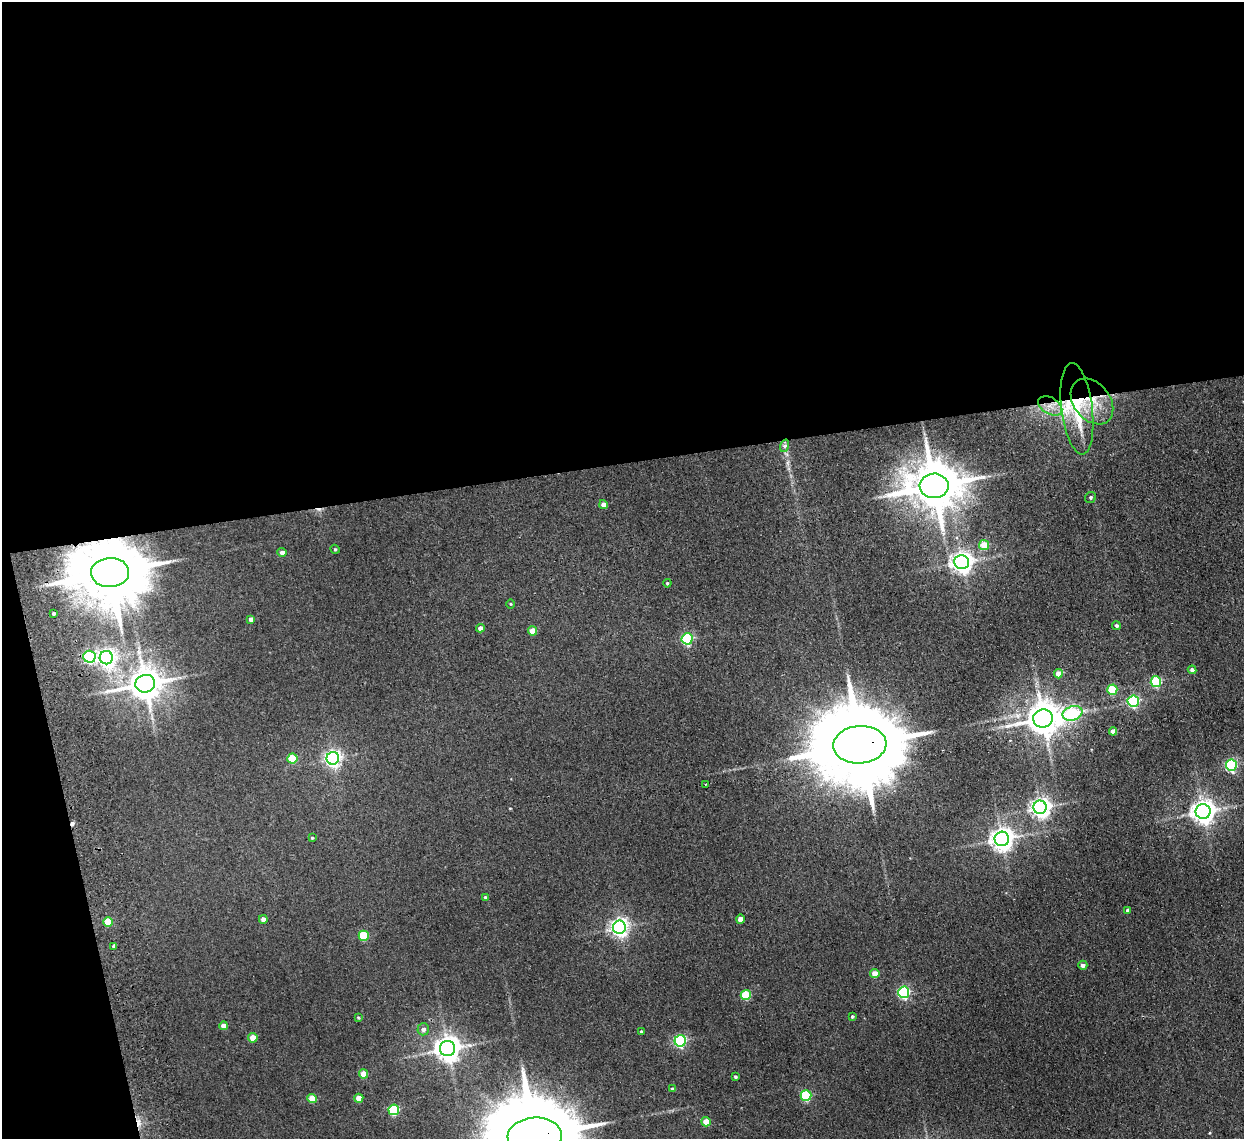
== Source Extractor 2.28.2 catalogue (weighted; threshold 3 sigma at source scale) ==
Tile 1 of 4 x 4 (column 1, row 1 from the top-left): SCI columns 53-1294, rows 3566-4702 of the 5072 x 4970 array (HDU 1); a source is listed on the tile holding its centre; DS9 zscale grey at full resolution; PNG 1246 x 1141 px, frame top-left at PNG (2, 2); each listed source drawn as its Kron ellipse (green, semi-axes under 4 px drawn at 4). Shown black and unused: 44% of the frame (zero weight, under 2 of 3 exposures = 3% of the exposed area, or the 3 px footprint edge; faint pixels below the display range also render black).
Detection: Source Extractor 2.28.2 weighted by HDU 2 'WHT'; one run over the whole footprint, this tile lists its part. Background 0.0701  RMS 0.01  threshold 0.0462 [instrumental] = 3 sigma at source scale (4.5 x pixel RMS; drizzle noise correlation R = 1.50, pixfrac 1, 0.05/0.05 arcsec/px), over >= 5 px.
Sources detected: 74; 4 cosmic-ray / hot-pixel residue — neither listed nor drawn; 1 inside a brighter listed object's ellipse — not listed separately; the other 69 listed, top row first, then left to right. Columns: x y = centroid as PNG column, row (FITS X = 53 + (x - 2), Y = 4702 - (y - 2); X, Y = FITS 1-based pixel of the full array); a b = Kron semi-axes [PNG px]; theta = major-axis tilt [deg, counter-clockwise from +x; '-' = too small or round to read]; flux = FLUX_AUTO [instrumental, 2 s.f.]
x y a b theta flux
1092 401 25 18 -51 33
1050 406 13 8 -29 9.9
1077 409 46 15 -83 56
784 446 6 4 71 2.2
934 486 14 12 1 5300
1091 497 6 5 - 1.8
603 505 4 4 - 6.2
984 545 5 5 - 23
335 549 5 4 - 1.2
282 552 5 4 - 4
961 562 7 7 - 690
110 572 19 14 2 10000
667 583 4 3 - 1.1
511 604 5 3 - 0.83
54 613 3 3 - 1.6
251 619 4 4 - 4.5
1116 625 4 4 - 1.9
480 628 4 4 - 5
533 631 4 4 - 14
687 639 6 5 - 110
89 657 6 6 - 120
106 658 6 6 - 410
1192 670 4 4 - 3.1
1058 674 4 4 - 12
1156 682 5 5 - 78
145 684 10 9 - 2100
1112 690 5 5 - 37
1133 701 5 5 - 130
1073 713 10 7 15 98
1043 718 10 9 - 2200
1113 731 4 4 - 7.1
860 745 27 18 5 19000
292 758 5 5 - 35
333 758 6 6 - 360
1231 765 6 5 - 140
705 784 2 2 - 0.74
1040 807 6 6 - 560
1203 812 7 7 - 880
312 838 4 4 - 0.99
1002 839 7 7 - 820
485 897 4 4 - 1.2
1128 910 4 4 - 2.5
263 919 4 4 - 5.3
740 919 5 4 - 6.9
108 922 5 5 - 25
619 927 6 6 - 440
364 936 5 5 - 42
114 946 4 3 - 7.3
1083 965 5 4 - 3.9
875 974 4 4 - 14
904 992 5 5 - 130
746 995 5 5 - 45
852 1016 3 3 - 1.3
358 1017 4 3 - 0.95
223 1026 4 4 - 6.9
423 1029 6 6 - 4.3
641 1031 4 3 - 1
253 1038 4 4 - 15
680 1041 6 5 - 150
448 1049 7 7 - 1000
363 1074 4 4 - 16
735 1077 3 3 - 1.4
672 1089 3 3 - 2
806 1095 5 5 - 74
359 1098 4 4 - 13
312 1099 4 4 - 18
394 1110 5 5 - 75
706 1122 4 4 - 13
535 1136 27 18 3 20000
Overlapping masked pixels (flux is a lower limit): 6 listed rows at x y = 1092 401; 1050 406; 1077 409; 110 572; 860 745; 535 1136
Isophote crosses this tile's border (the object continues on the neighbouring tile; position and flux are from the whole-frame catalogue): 1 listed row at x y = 535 1136